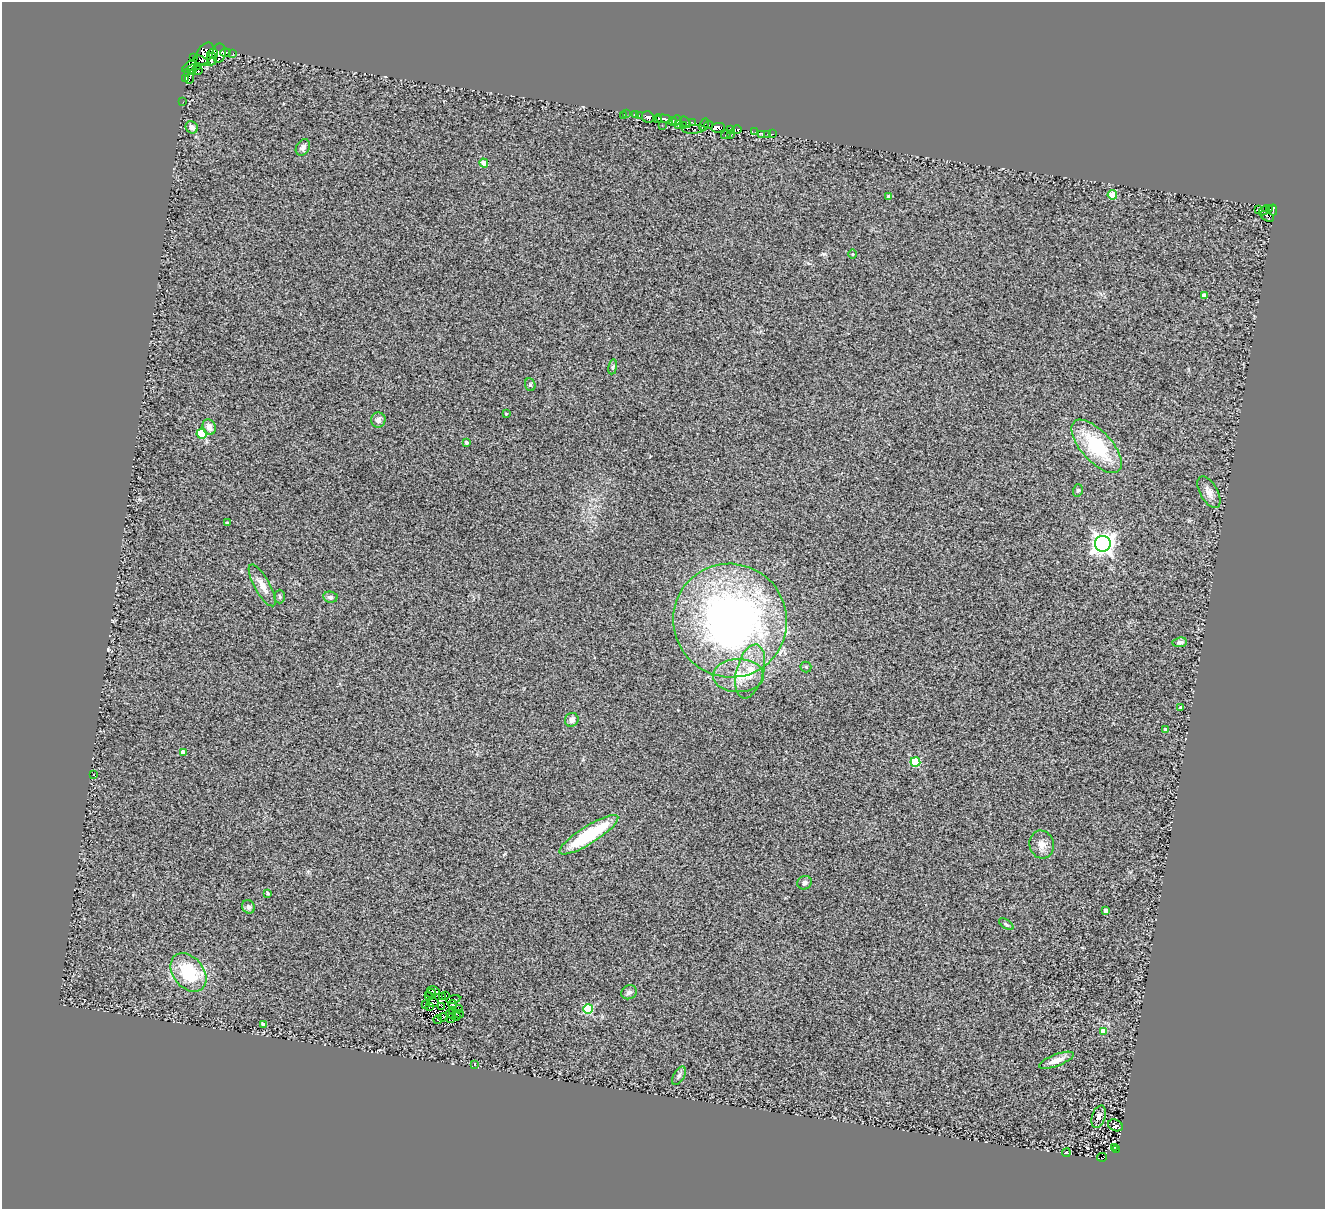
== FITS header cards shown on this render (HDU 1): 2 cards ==
NAXIS1  =                 1323
NAXIS2  =                 1207

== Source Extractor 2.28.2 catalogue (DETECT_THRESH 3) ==
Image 1323 x 1207 px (HDU 1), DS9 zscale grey, 1 PNG px = 1 image px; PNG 1327 x 1211 px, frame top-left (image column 1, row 1207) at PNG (2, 2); each listed source drawn as its Kron ellipse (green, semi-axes under 4 px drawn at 4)
Background 0.795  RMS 0.5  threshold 1.5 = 3 sigma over >= 5 px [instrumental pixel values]
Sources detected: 125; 5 with non-positive FLUX_AUTO (blend fragments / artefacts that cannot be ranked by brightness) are neither listed nor drawn; the other 120 listed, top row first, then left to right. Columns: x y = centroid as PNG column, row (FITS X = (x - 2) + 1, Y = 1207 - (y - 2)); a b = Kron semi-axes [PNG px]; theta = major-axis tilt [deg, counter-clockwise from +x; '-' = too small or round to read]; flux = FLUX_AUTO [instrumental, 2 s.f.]
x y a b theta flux
213 53 5 3 - 1100
219 53 9 6 80 5000
225 53 5 3 - 1900
204 54 13 7 54 3900
233 54 3 2 - 120
193 57 3 2 - 230
212 59 7 4 85 790
202 61 9 4 -24 1500
189 66 8 4 41 3600
198 66 3 2 - 73
192 69 5 3 - 850
198 71 5 3 - 780
187 72 4 3 - 820
189 78 5 3 - 590
186 79 2 2 - 130
183 102 3 2 - 33
626 113 2 2 - 63
636 115 3 3 - 69
639 115 3 2 - 130
624 116 3 2 - 88
648 117 6 5 - 890
658 119 4 2 - 310
664 119 8 4 -4 2100
676 120 5 3 - 250
673 121 4 4 - 43
685 122 6 3 -59 700
692 123 4 2 - 2.6
662 125 2 2 - 19
678 125 4 2 - 210
704 125 6 4 66 760
708 125 4 3 - 470
683 126 4 3 - 88
192 127 6 5 - 160
718 128 7 4 7 3900
694 129 12 3 5 67
731 130 4 3 - 1000
737 130 4 3 - 950
755 132 2 2 - 22
726 134 5 2 - 32
762 134 3 3 - 36
767 134 3 2 - 33
772 134 3 2 - 50
731 135 3 2 - 66
303 147 9 6 60 110
484 163 4 4 - 370
1112 195 5 4 - 1100
889 196 3 3 - 85
1269 208 4 3 - 98
1258 210 4 3 - 31
1264 210 5 3 - 99
1273 210 5 3 - 350
1267 216 7 4 -28 190
853 254 4 3 - 27
1204 296 4 4 - 270
613 367 8 4 81 55
530 385 6 5 - 56
506 414 4 3 - 32
378 420 8 7 - 150
209 427 8 6 -68 220
202 434 5 5 - 1600
466 442 3 3 - 82
1097 446 33 15 -48 2200
1078 490 6 5 - 50
1209 492 17 8 -60 260
227 523 3 3 - 69
1103 544 8 8 - 21000
262 585 23 7 -60 380
280 597 7 5 -88 64
330 597 7 5 -8 99
730 621 57 56 - 17000
1180 642 7 5 6 96
806 667 5 5 - 60
750 671 28 13 75 780
738 676 25 16 0 750
1181 708 4 3 - 110
572 720 7 6 - 160
1165 730 4 3 - 150
183 752 4 4 - 270
915 762 5 5 - 1600
94 775 3 2 - 56
589 835 34 9 32 2300
1042 844 14 12 -76 290
804 883 7 6 - 120
268 893 4 3 - 37
249 907 7 6 - 99
1106 910 4 4 - 160
1006 924 8 4 -35 54
188 973 21 15 -52 1600
433 991 6 2 -13 12
629 992 8 7 - 110
431 993 5 3 - 2.2
429 996 3 2 - 29
442 996 3 2 - 32
446 996 2 2 - 17
453 999 7 2 12 68
433 1003 5 2 - 37
453 1004 4 2 - 26
425 1005 3 3 - 42
430 1007 3 2 - 19
441 1007 4 2 - 25
459 1009 4 2 - 57
588 1009 5 5 - 1900
453 1010 2 2 - 19
451 1014 5 2 - 40
459 1014 5 4 - 48
443 1017 5 2 - 17
457 1017 4 2 - 34
451 1019 5 2 - 17
438 1020 4 2 - 24
263 1024 4 3 - 67
1103 1031 4 4 - 420
1056 1060 18 6 21 290
474 1064 3 3 - 81
679 1076 10 5 61 88
1099 1117 11 6 71 180
1115 1125 7 5 -23 59
1114 1147 2 2 - 17
1116 1149 4 2 - 16
1066 1153 4 2 - 28
1102 1157 5 2 - 85
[5 non-positive-flux detections neither listed nor drawn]